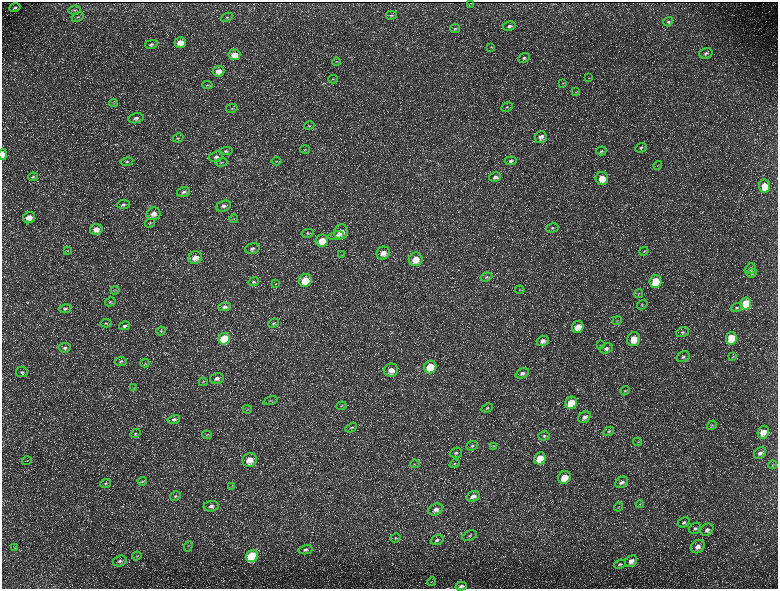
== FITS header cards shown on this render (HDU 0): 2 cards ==
NAXIS1  =                 1552 / length of data axis 1
NAXIS2  =                 1173 / length of data axis 2

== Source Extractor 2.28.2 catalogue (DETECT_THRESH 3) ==
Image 1552 x 1173 px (HDU 0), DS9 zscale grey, zoomed out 1/2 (1 PNG px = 2 x 2 image px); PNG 780 x 591 px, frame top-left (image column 1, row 1173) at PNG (2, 2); each listed source drawn as its Kron ellipse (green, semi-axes under 4 px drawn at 4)
Background 227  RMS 10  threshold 31.1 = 3 sigma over >= 5 px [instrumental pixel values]
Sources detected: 190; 31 cannot appear on this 1/2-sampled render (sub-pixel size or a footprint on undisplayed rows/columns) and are neither listed nor drawn; the other 159 listed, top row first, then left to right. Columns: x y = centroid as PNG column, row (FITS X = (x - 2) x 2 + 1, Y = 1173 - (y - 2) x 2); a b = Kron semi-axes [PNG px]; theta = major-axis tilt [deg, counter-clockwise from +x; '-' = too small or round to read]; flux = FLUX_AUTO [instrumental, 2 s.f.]
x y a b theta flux
470 3 2 1 - 840
15 8 5 3 - 4200
75 10 6 3 12 2900
391 15 5 4 - 3000
78 17 6 4 22 3400
227 17 6 3 23 2900
668 22 5 4 - 3400
509 26 6 4 14 6200
455 29 5 4 - 2800
180 42 6 5 - 22000
151 44 6 4 12 4500
491 47 4 3 - 1700
706 53 7 5 14 6200
234 55 6 5 - 22000
524 58 6 4 26 4500
336 62 4 3 - 1600
219 71 6 5 - 15000
589 78 4 3 - 1200
333 79 4 2 - 1300
563 83 3 2 - 1100
207 85 5 3 - 2100
576 92 4 2 - 1200
113 103 4 2 - 1600
507 107 6 4 26 3800
232 108 6 3 11 2500
136 118 7 5 12 7100
309 126 5 3 - 2100
541 137 6 6 - 11000
178 138 5 4 - 2600
641 148 6 4 25 4400
305 150 5 3 - 2000
226 151 7 4 6 4500
601 151 5 3 - 3100
3 154 5 3 - 12000
216 157 7 5 18 6800
277 161 5 3 - 2100
511 161 6 4 7 5300
127 162 6 3 10 3200
221 162 6 3 8 2500
658 165 4 2 - 1400
33 177 5 3 - 2500
495 177 6 5 - 7900
602 178 6 6 - 33000
764 186 7 5 -83 37000
183 192 7 4 17 5500
123 204 6 4 4 4400
223 206 8 5 20 7800
154 214 7 6 - 13000
29 218 6 5 - 21000
234 219 4 2 - 1300
150 223 5 3 - 2300
552 228 6 4 13 3700
96 229 6 5 - 17000
341 232 7 7 - 21000
308 233 6 3 11 2900
336 236 8 4 9 5900
322 241 6 6 - 32000
252 248 7 5 15 7600
67 251 4 2 - 1200
644 251 5 3 - 2300
383 253 7 6 - 17000
342 255 3 2 - 980
195 258 7 6 - 16000
416 259 7 6 - 31000
750 269 6 5 - 8000
752 273 5 4 - 3100
486 277 6 3 18 3200
305 280 6 6 - 42000
655 281 6 6 - 66000
253 282 5 3 - 2800
275 284 4 2 - 1200
115 290 4 3 - 1800
520 290 5 2 - 1200
639 294 4 3 - 2000
110 302 5 3 - 2000
746 304 6 5 - 88000
642 305 5 3 - 2300
224 307 6 4 8 6500
736 308 6 4 21 3900
65 309 6 4 9 4400
617 321 5 3 - 2500
106 323 6 3 4 2200
274 323 5 4 - 3300
125 326 5 4 - 4800
578 327 6 5 - 23000
161 331 5 4 - 2500
683 332 6 4 20 4500
731 338 6 5 - 74000
224 339 6 5 - 87000
633 339 7 6 - 33000
543 341 6 5 - 9600
600 345 3 2 - 900
65 348 6 5 - 5600
606 348 6 5 - 7100
683 357 7 5 29 5800
733 357 4 3 - 1500
121 361 6 4 12 4200
145 363 4 2 - 1200
430 367 6 6 - 63000
391 370 7 6 - 17000
22 372 6 5 - 4600
522 373 7 4 24 7400
217 378 7 5 14 8900
203 382 4 3 - 1700
134 388 4 2 - 1400
625 391 5 3 - 2800
270 401 7 3 18 2800
571 403 6 5 - 51000
341 406 5 4 - 2800
487 408 6 4 21 3200
247 409 4 2 - 1700
584 417 7 5 37 9900
174 419 6 4 15 5300
712 425 5 4 - 2800
351 428 6 4 28 3000
609 431 6 4 29 3600
763 432 7 5 66 22000
135 433 5 3 - 2300
207 435 5 3 - 1900
544 436 6 4 17 3800
638 442 4 3 - 2000
472 446 6 4 21 4200
493 446 4 2 - 1300
456 453 6 5 - 4600
760 453 7 5 42 8400
540 458 6 5 - 51000
250 460 7 6 - 25000
27 461 5 2 - 1800
415 464 5 3 - 2500
455 464 5 4 - 2900
772 465 4 3 - 2100
564 477 7 6 - 33000
142 481 4 4 - 2300
622 482 7 5 35 7000
106 483 5 4 - 2900
232 486 3 2 - 1000
175 496 5 4 - 3500
473 496 7 5 20 13000
640 504 4 2 - 1600
211 506 7 5 6 8100
619 507 5 2 - 1600
436 509 7 5 23 10000
684 522 6 4 26 5100
695 528 6 5 - 5600
707 530 7 5 38 8200
470 536 7 4 24 4800
395 538 5 4 - 3000
437 540 7 5 20 5600
188 546 5 2 - 2100
14 547 4 2 - 1500
698 547 7 6 - 12000
305 550 7 4 13 6300
137 556 4 2 - 1400
252 556 6 6 - 160000
120 561 7 5 19 6100
631 561 7 5 42 12000
620 564 6 3 23 3100
431 582 4 2 - 1100
461 586 5 3 - 6000
At the frame edge (FLAGS 8, measured only in part): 2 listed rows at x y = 3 154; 461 586
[31 sub-pixel or undisplayed-footprint detections neither listed nor drawn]